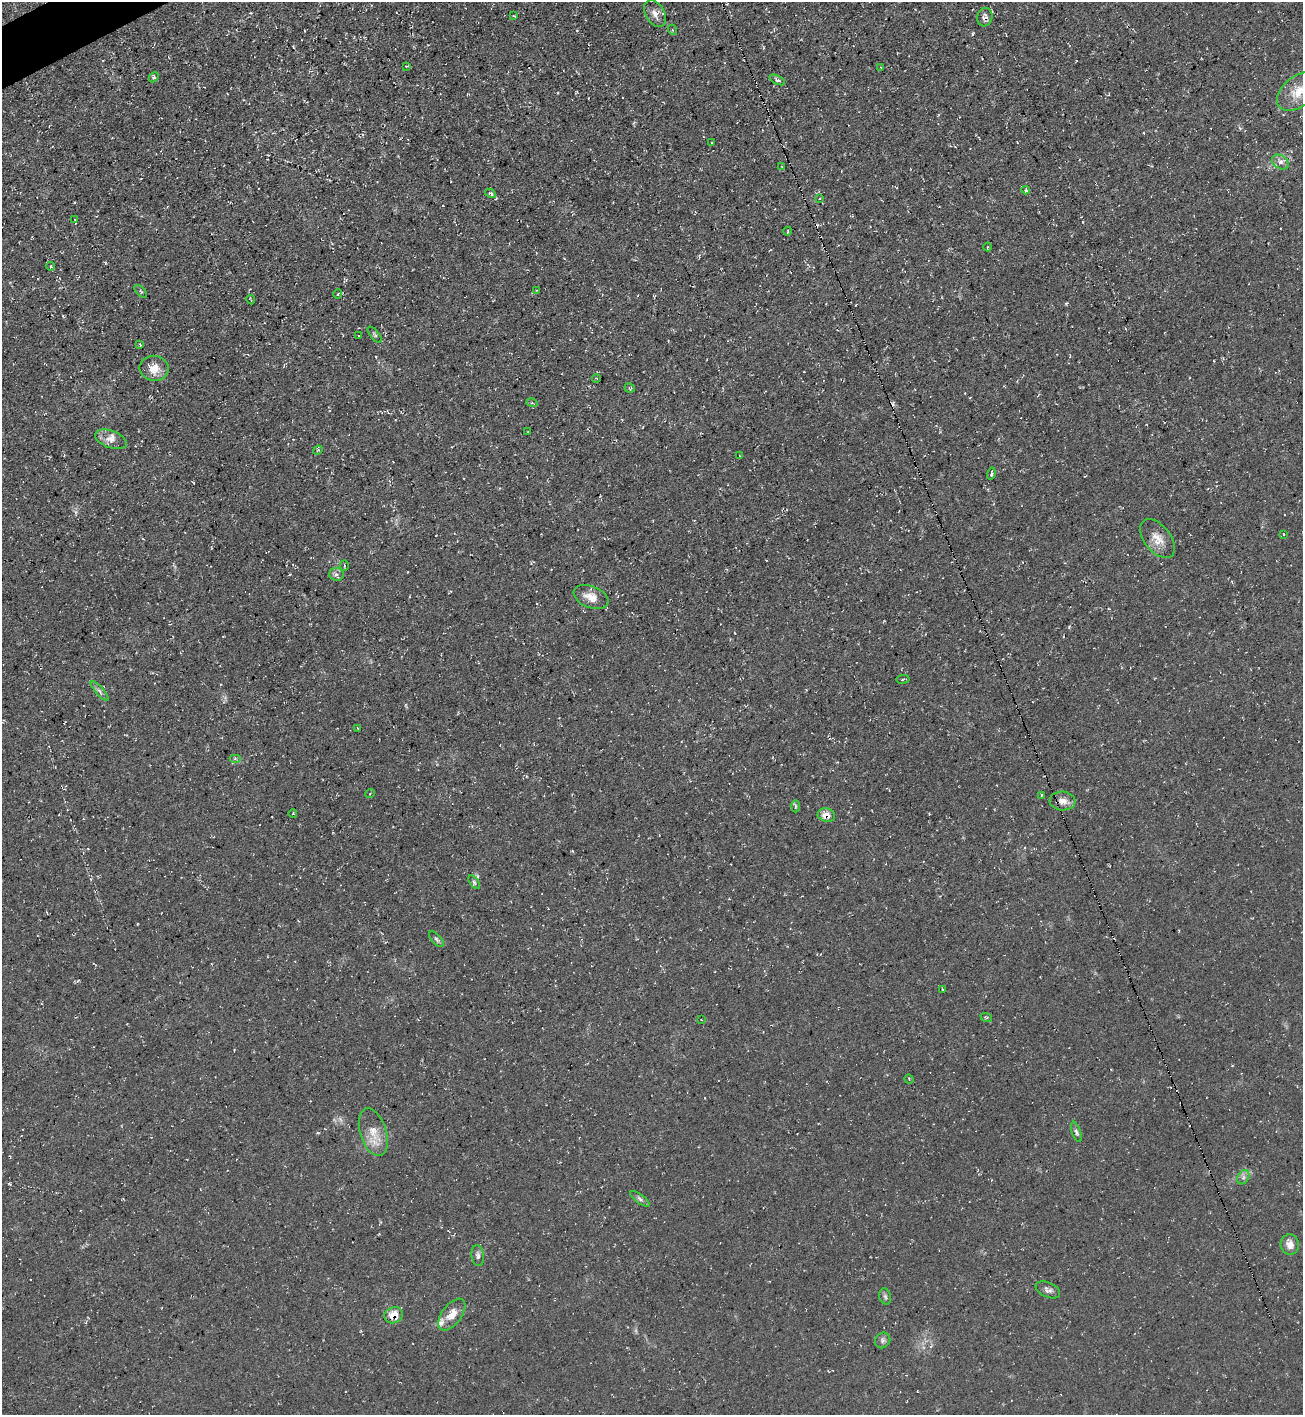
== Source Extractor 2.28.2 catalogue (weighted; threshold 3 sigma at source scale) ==
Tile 11 of 4 x 4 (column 3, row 3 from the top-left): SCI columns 2753-4053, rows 1413-2825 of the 5638 x 5651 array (HDU 1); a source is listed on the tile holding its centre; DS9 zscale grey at full resolution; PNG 1305 x 1417 px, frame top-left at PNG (2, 2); each listed source drawn as its Kron ellipse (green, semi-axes under 4 px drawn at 4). Shown black and unused: <1% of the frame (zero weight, under 3 of 4 exposures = <1% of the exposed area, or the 3 px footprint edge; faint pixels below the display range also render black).
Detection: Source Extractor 2.28.2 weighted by HDU 2 'WHT'; one run over the whole footprint, this tile lists its part. Background 0.0295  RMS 0.0058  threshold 0.0259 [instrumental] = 3 sigma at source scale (4.5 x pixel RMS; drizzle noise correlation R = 1.50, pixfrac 1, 0.05/0.05 arcsec/px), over >= 5 px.
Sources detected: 73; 5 cosmic-ray / hot-pixel residue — neither listed nor drawn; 1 inside a brighter listed object's ellipse — not listed separately; the other 67 listed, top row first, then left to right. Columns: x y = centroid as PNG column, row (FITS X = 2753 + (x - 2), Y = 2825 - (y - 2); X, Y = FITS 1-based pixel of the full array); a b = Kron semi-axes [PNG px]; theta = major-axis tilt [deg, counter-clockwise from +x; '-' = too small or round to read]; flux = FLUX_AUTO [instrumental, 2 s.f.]
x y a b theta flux
655 14 14 9 -59 3.9
514 16 3 2 - 0.55
985 17 9 7 75 2.7
673 30 5 3 - 0.52
407 66 4 2 - 0.45
881 68 4 2 - 0.46
154 77 6 4 47 0.85
777 80 8 4 -26 1.3
1298 92 24 15 39 11
712 142 3 2 - 0.43
1280 162 9 6 -32 2.6
782 166 3 3 - 0.7
1026 190 4 4 - 0.91
490 193 6 3 -29 1
819 199 3 2 - 0.47
75 220 2 2 - 0.37
788 231 4 2 - 0.43
987 247 4 3 - 0.48
50 266 4 3 - 0.59
536 290 4 4 - 0.53
141 291 8 3 -45 0.66
338 294 4 2 - 0.46
251 300 5 2 - 0.54
375 335 10 4 -50 0.95
358 336 3 2 - 0.38
140 345 3 2 - 0.74
154 368 14 12 -9 8.1
596 378 4 3 - 0.45
630 388 5 4 - 0.85
532 403 6 3 -17 0.74
528 432 3 3 - 0.5
111 439 16 8 -20 4.8
318 450 5 3 - 0.59
739 456 3 2 - 0.46
991 474 6 3 74 0.83
1283 534 3 2 - 0.36
1157 539 22 13 -51 7.6
344 566 5 3 - 0.61
336 574 7 6 - 1.9
591 597 18 10 -22 6.7
903 679 6 2 8 0.64
100 691 12 4 -49 1.7
358 728 3 2 - 0.43
235 759 6 4 0 0.97
370 793 5 3 - 0.49
1041 795 3 2 - 0.45
1063 801 13 9 -5 4.4
795 806 6 4 89 0.89
293 814 4 3 - 0.39
826 815 9 6 -14 6
474 882 8 4 -55 1.1
437 939 9 5 -48 1.3
942 989 3 2 - 0.47
986 1017 6 3 -19 0.74
701 1020 4 4 - 0.51
909 1079 5 3 - 0.63
373 1132 24 13 -72 9.9
1076 1132 10 4 -72 1.4
1243 1177 7 5 60 1.7
640 1199 12 4 -37 1.6
1290 1245 10 9 - 4.6
478 1256 10 6 -82 2
1048 1290 13 7 -25 2.4
885 1296 8 6 -73 1.3
452 1314 18 10 53 6.9
394 1315 9 8 - 7.3
883 1340 8 7 - 1.6
Overlapping masked pixels (flux is a lower limit): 3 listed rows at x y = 985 17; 826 815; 394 1315
Isophote crosses this tile's border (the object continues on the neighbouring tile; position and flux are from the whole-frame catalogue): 1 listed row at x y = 1298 92
Unlisted compact peaks at least as high as the median listed source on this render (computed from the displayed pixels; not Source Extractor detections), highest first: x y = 1066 304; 1069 627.